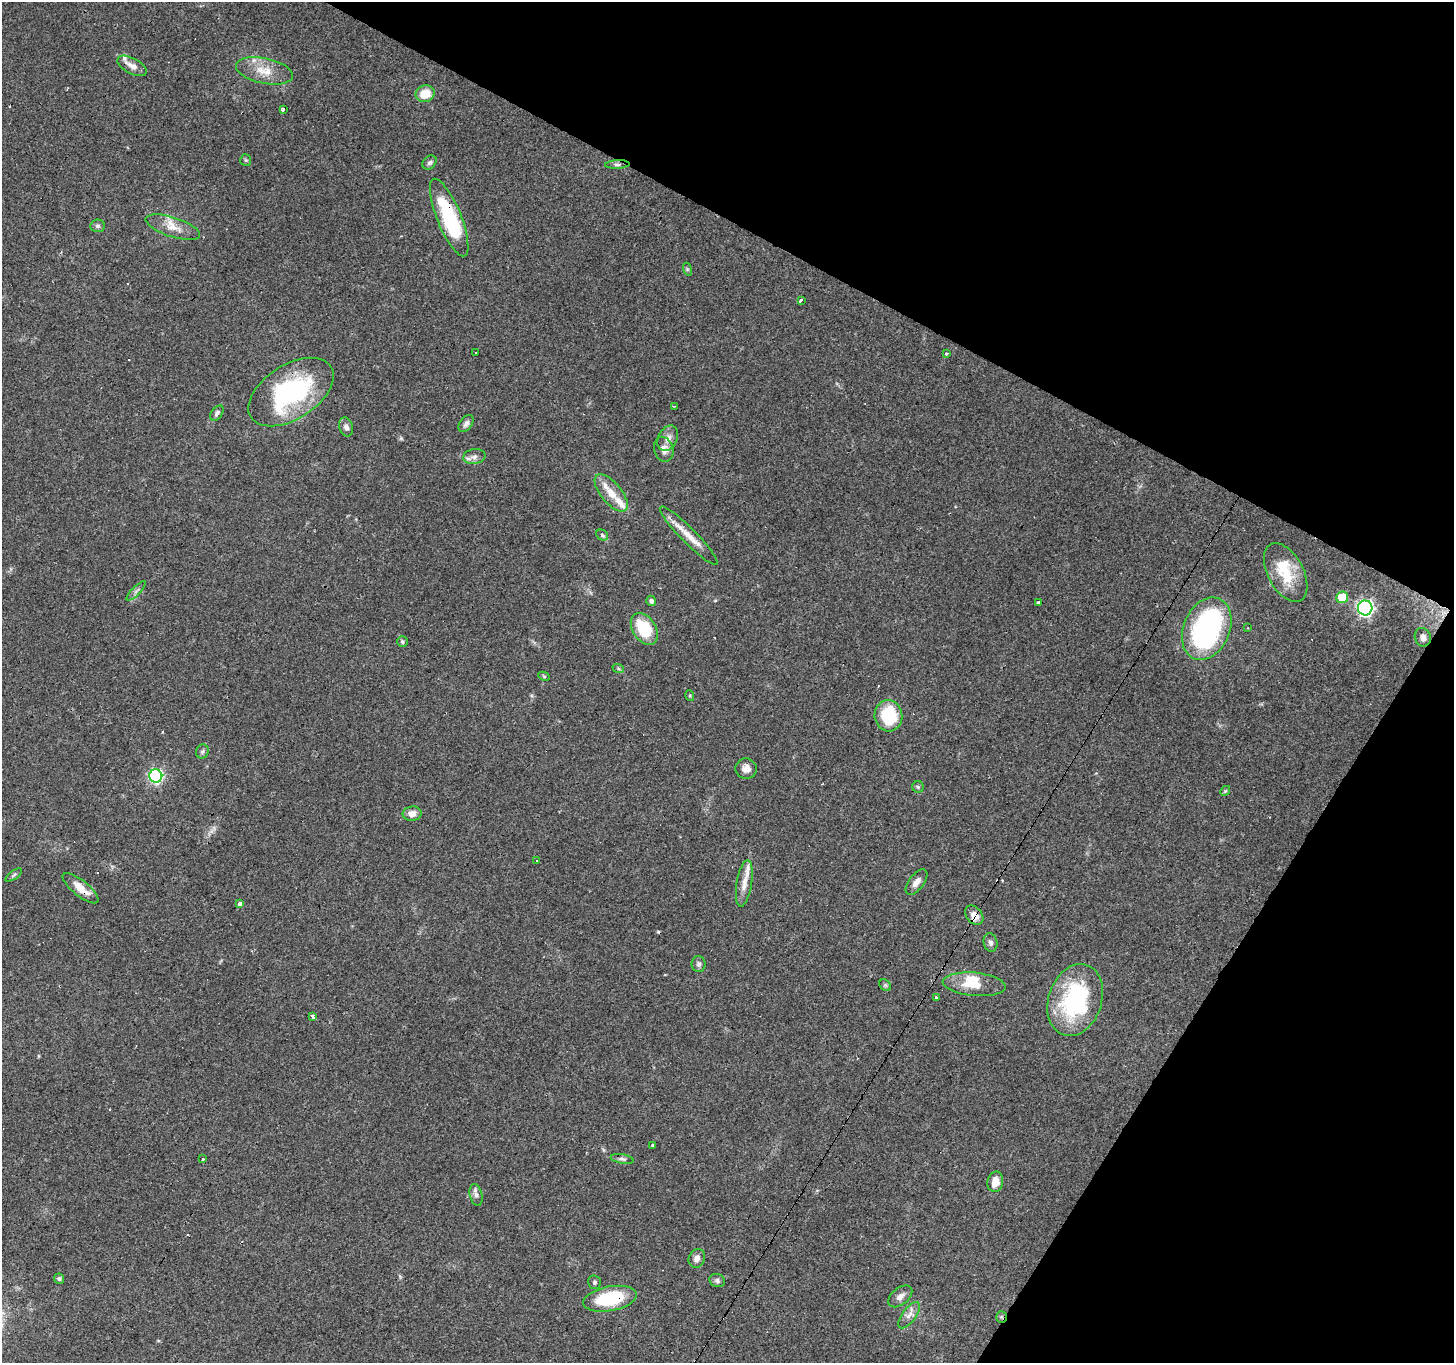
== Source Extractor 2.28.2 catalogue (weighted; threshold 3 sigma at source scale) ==
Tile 8 of 4 x 4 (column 4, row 2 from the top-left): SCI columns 4361-5812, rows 2983-4343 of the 5812 x 5898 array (HDU 1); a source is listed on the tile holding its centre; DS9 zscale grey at full resolution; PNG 1456 x 1365 px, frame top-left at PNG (2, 2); each listed source drawn as its Kron ellipse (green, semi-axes under 4 px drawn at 4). Shown black and unused: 27% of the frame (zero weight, under 3 of 4 exposures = <1% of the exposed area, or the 3 px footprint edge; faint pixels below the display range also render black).
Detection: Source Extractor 2.28.2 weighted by HDU 2 'WHT'; one run over the whole footprint, this tile lists its part. Background 0.0596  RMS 0.0053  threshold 0.0237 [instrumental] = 3 sigma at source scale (4.5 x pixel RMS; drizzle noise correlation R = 1.50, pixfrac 1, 0.0396/0.0396 arcsec/px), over >= 5 px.
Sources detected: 91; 2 inside a brighter object's white glare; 10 cosmic-ray / hot-pixel residue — neither listed nor drawn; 6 inside a brighter listed object's ellipse — not listed separately; the other 73 listed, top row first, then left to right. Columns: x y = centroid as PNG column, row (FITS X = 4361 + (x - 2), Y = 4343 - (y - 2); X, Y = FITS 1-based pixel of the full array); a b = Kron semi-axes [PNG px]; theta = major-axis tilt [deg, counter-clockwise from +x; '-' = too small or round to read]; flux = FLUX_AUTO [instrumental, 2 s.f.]
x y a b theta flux
132 66 16 7 -28 3.6
264 71 29 12 -12 11
425 94 10 8 19 9.7
283 110 4 3 - 2.6
246 160 5 5 - 0.78
429 163 8 6 42 1.4
617 164 12 4 2 1.5
449 217 41 12 -68 46
98 226 7 6 - 1.3
173 227 28 9 -18 7.5
687 269 6 4 -72 0.73
801 300 4 3 - 2.6
476 353 3 2 - 0.66
947 354 3 3 - 1.9
291 392 47 27 33 72
674 406 3 2 - 0.37
217 413 8 5 55 1.6
466 424 10 6 55 1.9
346 427 9 7 -74 2.2
668 438 13 9 62 3.9
664 449 13 9 -74 4
474 457 11 7 9 2.7
611 493 23 10 -50 9.1
602 535 6 5 - 0.96
689 536 40 7 -45 8.6
1286 572 32 18 -62 18
136 591 13 4 45 1.5
1342 597 6 6 - 15
651 601 5 4 - 1.5
1038 603 3 3 - 5
1365 608 7 7 - 130
1248 628 2 2 - 0.43
644 629 17 11 -57 22
1207 629 32 23 66 87
1423 637 9 8 - 3
402 642 5 5 - 0.85
618 668 6 3 -20 0.62
544 676 6 4 -29 0.69
690 696 5 3 - 0.6
888 716 15 14 - 24
202 751 7 6 - 1.3
746 769 10 10 - 3.6
156 776 6 6 - 97
918 787 6 5 - 0.86
1225 791 5 4 - 0.64
412 814 9 7 8 4.4
537 861 3 2 - 0.43
14 875 10 4 34 1
917 882 15 7 52 3.6
744 883 23 7 81 5.5
81 888 22 8 -38 7.8
240 904 4 3 - 12
974 915 11 7 -51 4.8
990 943 9 7 -77 1.8
699 964 8 7 - 1.4
974 984 31 11 -5 12
885 985 6 5 - 0.87
937 997 3 3 - 4.6
1075 1000 37 26 71 58
313 1016 4 3 - 7.7
653 1145 3 3 - 1.6
202 1159 3 3 - 1.4
622 1159 11 5 -9 1.4
995 1182 10 8 80 6.9
476 1195 11 6 -76 2.1
697 1258 10 8 68 3
59 1279 5 5 - 1.3
717 1281 8 6 -20 1.5
594 1282 7 6 - 1.1
900 1296 14 8 40 3.3
610 1299 27 12 11 32
909 1315 15 7 53 3.4
1001 1317 5 5 - 0.96
Overlapping masked pixels (flux is a lower limit): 7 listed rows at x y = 283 110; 617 164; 449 217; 81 888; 974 915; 610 1299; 1001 1317